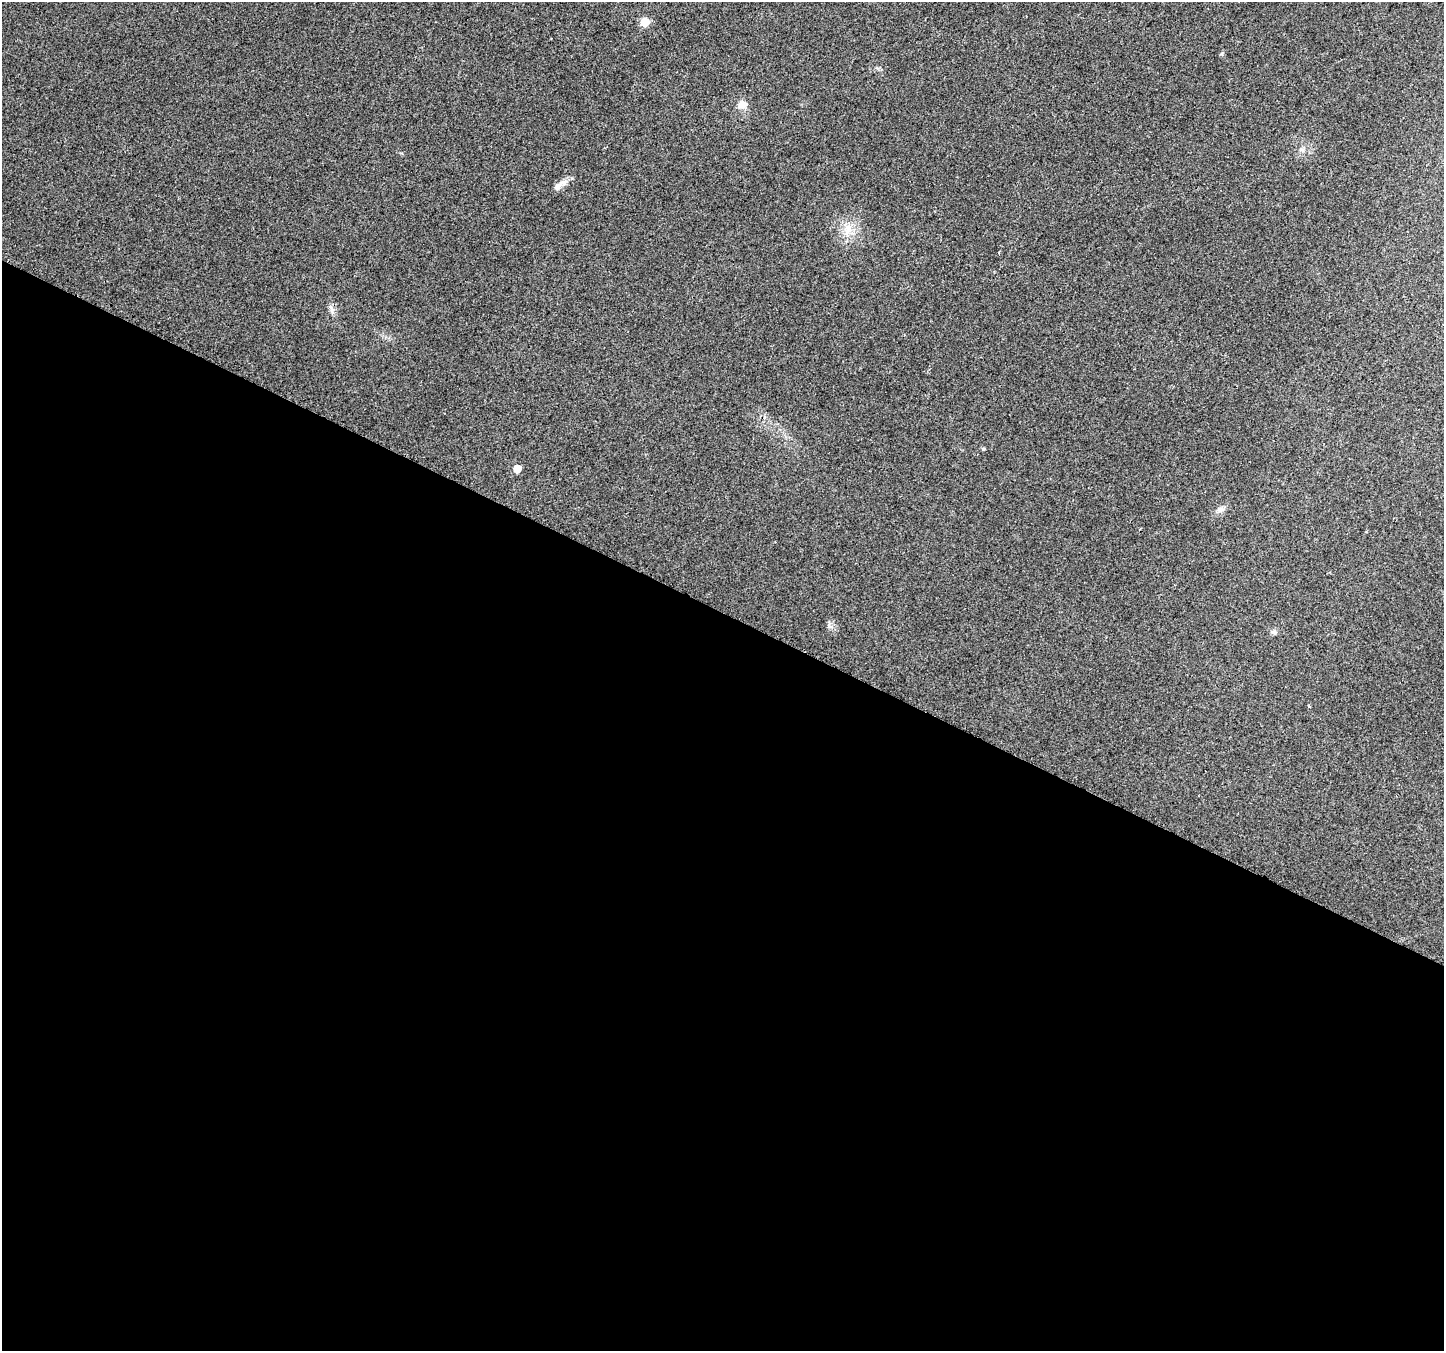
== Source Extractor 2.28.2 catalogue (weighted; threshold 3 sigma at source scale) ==
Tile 14 of 4 x 4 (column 2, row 4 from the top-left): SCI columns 1469-2910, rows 282-1630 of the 5805 x 5898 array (HDU 1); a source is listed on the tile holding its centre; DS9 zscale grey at full resolution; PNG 1446 x 1353 px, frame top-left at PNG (2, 2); no overlay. Shown black and unused: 55% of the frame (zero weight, under 2 of 3 exposures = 2% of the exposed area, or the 3 px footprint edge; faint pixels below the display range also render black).
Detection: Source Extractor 2.28.2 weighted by HDU 2 'WHT'; one run over the whole footprint, this tile lists its part. Background 0.033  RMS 0.0071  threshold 0.0318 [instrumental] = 3 sigma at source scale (4.5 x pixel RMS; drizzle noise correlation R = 1.50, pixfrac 1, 0.0396/0.0396 arcsec/px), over >= 5 px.
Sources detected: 9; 1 inside a brighter listed object's ellipse — not listed separately; the other 8 listed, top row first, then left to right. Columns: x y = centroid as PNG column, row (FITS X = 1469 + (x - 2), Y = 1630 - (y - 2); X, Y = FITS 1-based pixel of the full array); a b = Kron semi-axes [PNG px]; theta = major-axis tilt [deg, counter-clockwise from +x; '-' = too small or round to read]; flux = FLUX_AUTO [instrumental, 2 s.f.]
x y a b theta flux
645 22 5 5 - 20
742 104 12 10 22 5.2
557 186 12 8 46 3.7
848 230 12 10 30 6.8
332 309 13 6 -69 2.9
517 469 5 5 - 10
1220 509 9 8 - 2.8
1274 632 8 6 9 1.7